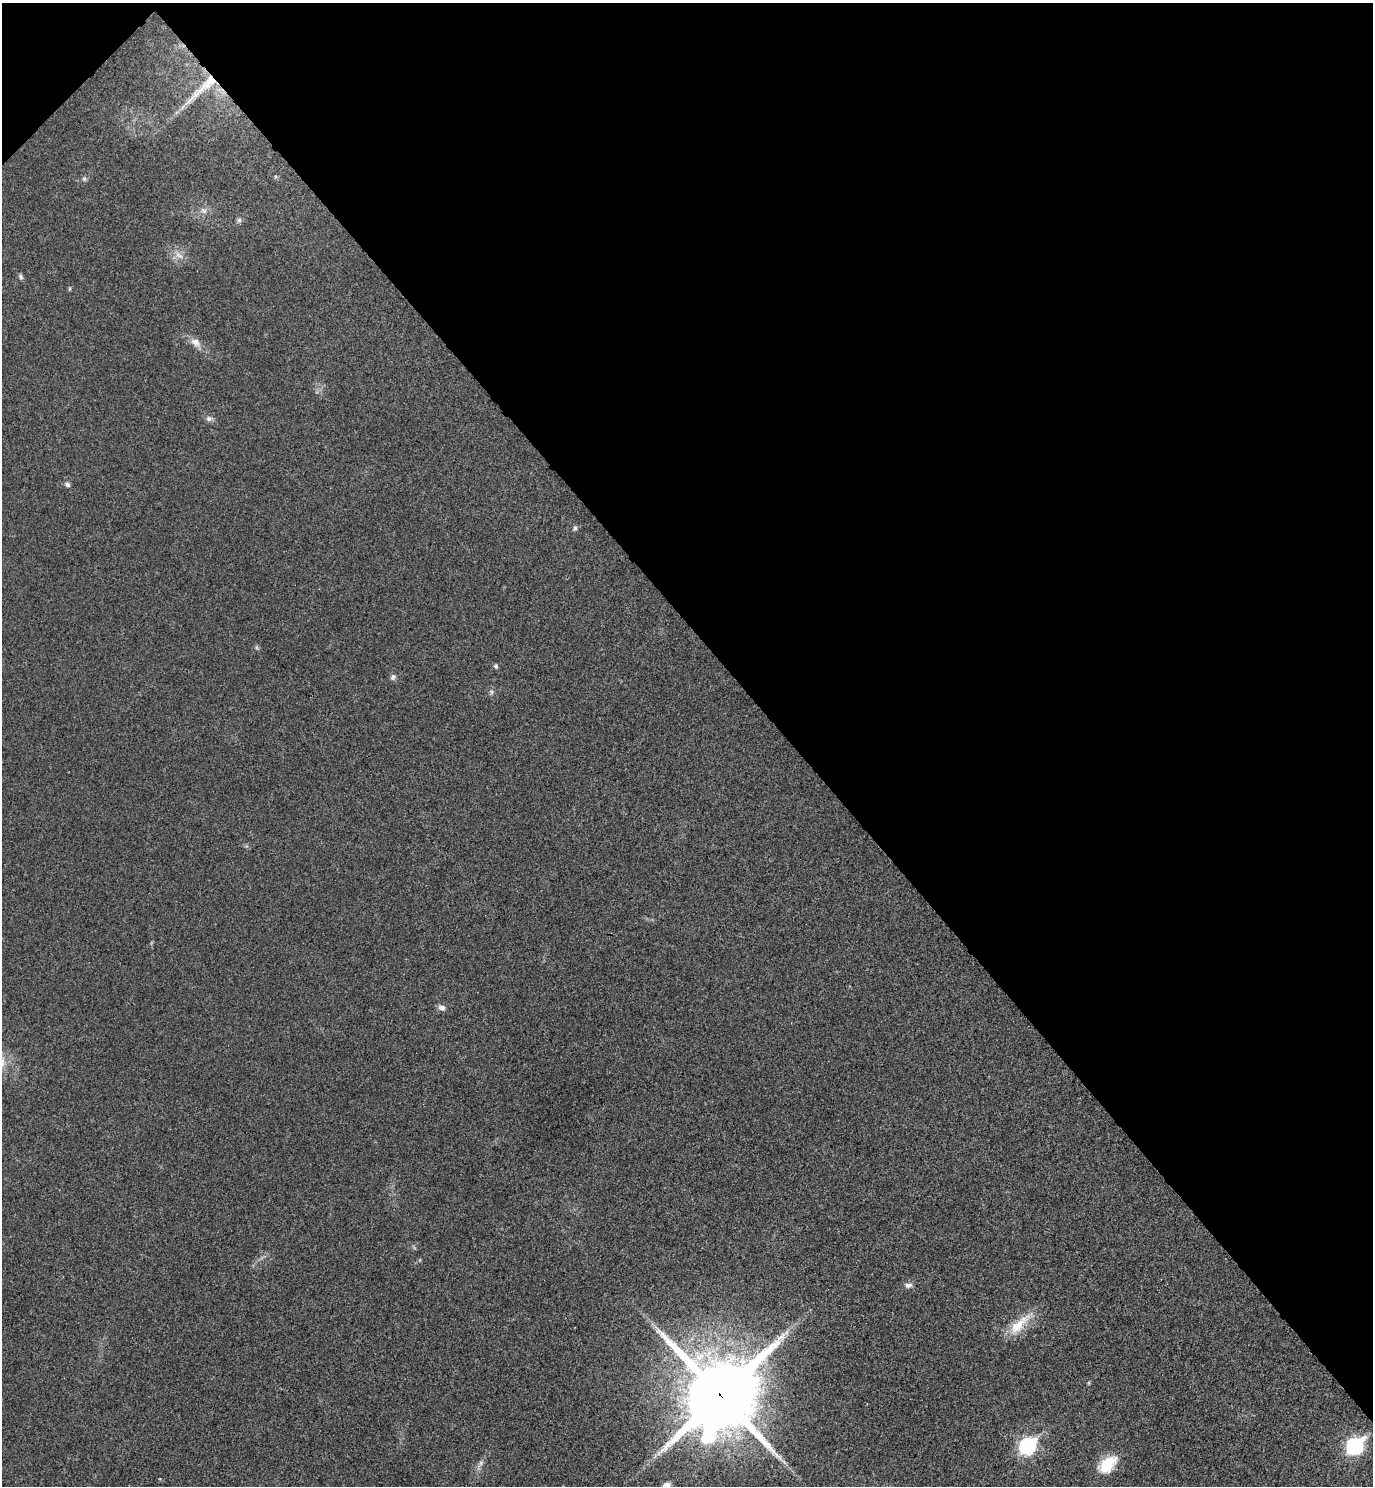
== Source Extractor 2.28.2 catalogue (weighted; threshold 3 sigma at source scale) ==
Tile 3 of 4 x 4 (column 3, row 1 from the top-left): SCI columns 2943-4313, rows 4499-5982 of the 6024 x 6027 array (HDU 1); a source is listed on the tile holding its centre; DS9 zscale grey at full resolution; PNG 1375 x 1488 px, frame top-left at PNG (2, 3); no overlay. Shown black and unused: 43% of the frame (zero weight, under 3 of 4 exposures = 6% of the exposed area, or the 3 px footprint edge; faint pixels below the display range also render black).
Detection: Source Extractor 2.28.2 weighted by HDU 2 'WHT'; one run over the whole footprint, this tile lists its part. Background 0.0284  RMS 0.0063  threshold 0.0283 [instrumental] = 3 sigma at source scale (4.5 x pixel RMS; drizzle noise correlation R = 1.50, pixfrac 1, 0.05/0.05 arcsec/px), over >= 5 px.
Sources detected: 22; all 22 listed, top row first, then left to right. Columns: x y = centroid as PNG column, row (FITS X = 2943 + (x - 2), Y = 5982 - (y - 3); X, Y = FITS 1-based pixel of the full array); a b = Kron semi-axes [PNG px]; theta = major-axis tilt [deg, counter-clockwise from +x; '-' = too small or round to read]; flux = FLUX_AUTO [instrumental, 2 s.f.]
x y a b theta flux
207 83 45 12 41 24
275 177 5 3 - 0.73
84 179 7 5 -69 1.2
203 211 10 7 -39 2.5
239 220 7 6 - 1.4
179 255 14 7 -39 4.5
21 277 9 5 -56 1.4
195 342 16 10 -35 5.2
209 419 9 7 -8 2.2
67 484 8 6 -42 1.7
575 528 7 5 63 1.3
496 666 6 5 - 1.1
393 677 9 7 55 1.8
491 692 7 5 -61 1.3
442 1008 9 7 -21 2.7
908 1285 9 6 5 2.5
1019 1324 40 12 44 15
720 1395 27 24 53 6100
1027 1446 8 7 - 150
1355 1446 9 7 45 140
481 1463 10 6 70 2.3
1108 1464 26 16 43 17
Overlapping masked pixels (flux is a lower limit): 2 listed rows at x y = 207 83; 720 1395